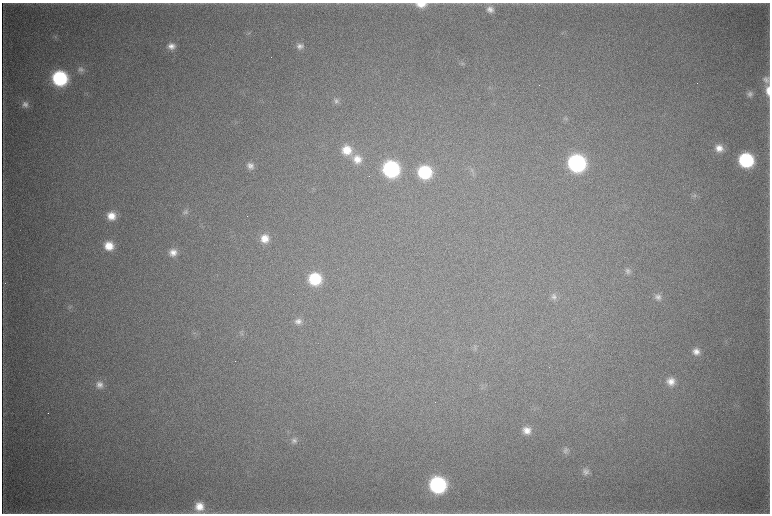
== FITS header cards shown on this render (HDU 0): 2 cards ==
NAXIS1  =                 1536 / length of data axis 1
NAXIS2  =                 1023 / length of data axis 2

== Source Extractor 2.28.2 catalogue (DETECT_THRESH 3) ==
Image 1536 x 1023 px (HDU 0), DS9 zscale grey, zoomed out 1/2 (1 PNG px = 2 x 2 image px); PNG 772 x 516 px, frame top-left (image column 1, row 1022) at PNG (2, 3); no overlay
Background 4450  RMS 38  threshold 114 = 3 sigma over >= 5 px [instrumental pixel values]
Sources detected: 53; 7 cannot appear on this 1/2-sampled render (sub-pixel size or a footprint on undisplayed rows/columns) and are not listed; the other 46 listed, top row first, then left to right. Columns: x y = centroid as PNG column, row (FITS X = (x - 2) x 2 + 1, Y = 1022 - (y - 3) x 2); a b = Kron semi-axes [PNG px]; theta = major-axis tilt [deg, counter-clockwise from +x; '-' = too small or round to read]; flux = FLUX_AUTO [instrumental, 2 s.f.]
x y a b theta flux
421 4 12 7 -1 1.1e+05
490 9 10 9 - 5.7e+04
55 37 5 3 - 1.2e+04
171 46 10 9 - 7.1e+04
300 46 10 8 2 5.0e+04
462 63 7 3 -5 1.4e+04
81 69 9 7 17 3.5e+04
60 78 11 10 - 1.1e+06
766 80 9 8 - 4.0e+04
539 85 2 1 - 4.0e+03
768 91 13 6 -88 8.5e+04
750 94 8 8 - 3.7e+04
336 101 9 8 - 3.4e+04
25 104 8 8 - 4.1e+04
566 119 4 3 - 1.2e+04
719 148 11 10 - 9.2e+04
347 150 12 11 - 1.7e+05
357 159 12 11 - 1.2e+05
746 160 11 10 - 9.0e+05
577 163 11 11 - 1.8e+06
250 166 9 9 - 5.6e+04
391 169 11 11 - 1.4e+06
425 172 11 10 - 6.2e+05
694 196 7 6 - 2.3e+04
185 212 8 7 - 2.7e+04
111 216 10 9 - 1.2e+05
265 238 10 10 - 1.1e+05
109 246 10 9 - 1.5e+05
173 252 9 9 - 7.1e+04
628 271 9 8 - 3.5e+04
315 279 11 10 - 4.5e+05
554 297 9 8 - 3.5e+04
658 297 10 9 - 4.8e+04
70 307 7 4 -27 1.8e+04
298 321 9 8 - 4.5e+04
241 333 8 4 -38 1.7e+04
696 351 9 8 - 6.6e+04
671 381 10 10 - 8.4e+04
99 385 10 10 - 6.1e+04
768 403 14 1 88 1.2e+04
527 430 9 9 - 8.4e+04
294 440 9 9 - 3.9e+04
565 451 8 8 - 3.2e+04
586 472 9 9 - 4.3e+04
438 485 11 11 - 1.4e+06
199 507 11 11 - 1.3e+05
At the frame edge (FLAGS 8, measured only in part): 2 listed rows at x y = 421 4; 768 91
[7 sub-pixel or undisplayed-footprint detections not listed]